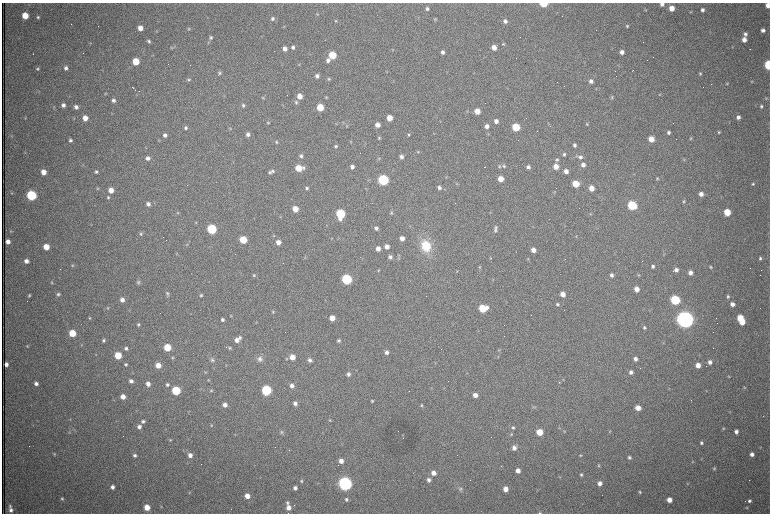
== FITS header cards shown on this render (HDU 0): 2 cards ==
NAXIS1  =                 1536 /fastest changing axis
NAXIS2  =                 1023 /next to fastest changing axis

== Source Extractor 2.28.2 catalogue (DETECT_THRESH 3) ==
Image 1536 x 1023 px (HDU 0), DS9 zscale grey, zoomed out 1/2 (1 PNG px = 2 x 2 image px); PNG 772 x 516 px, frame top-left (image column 1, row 1022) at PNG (2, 3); no overlay
Background 1070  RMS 17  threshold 49.5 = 3 sigma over >= 5 px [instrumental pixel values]
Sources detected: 411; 73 cannot appear on this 1/2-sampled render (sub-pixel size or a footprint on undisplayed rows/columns) and are not listed; the other 338 listed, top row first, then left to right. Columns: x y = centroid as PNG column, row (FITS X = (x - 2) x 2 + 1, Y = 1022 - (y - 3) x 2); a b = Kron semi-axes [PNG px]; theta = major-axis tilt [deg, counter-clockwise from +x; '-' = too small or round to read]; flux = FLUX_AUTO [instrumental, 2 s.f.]
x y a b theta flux
544 4 5 3 - 1.3e+05
662 4 5 4 - 1.2e+04
768 5 4 4 - 2.7e+04
672 8 5 5 - 3.5e+04
427 9 5 4 - 7.0e+03
645 10 4 3 - 2.9e+03
702 10 4 4 - 9.9e+03
691 12 4 3 - 3.0e+03
317 14 4 4 - 3.1e+03
25 15 4 4 - 6.7e+04
38 17 4 4 - 5.3e+03
272 19 4 4 - 8.1e+03
435 19 4 3 - 3.2e+03
336 21 4 3 - 3.1e+03
505 21 4 4 - 1.1e+04
627 26 4 3 - 4.1e+03
284 27 4 3 - 2.4e+03
140 28 4 4 - 3.2e+04
189 29 4 4 - 4.2e+03
763 30 5 4 - 1.3e+04
156 31 3 3 - 1.9e+03
745 34 5 4 - 1.0e+04
211 38 5 5 - 7.0e+03
744 40 5 4 - 2.4e+04
149 41 4 4 - 6.5e+03
90 43 3 3 - 2.4e+03
503 44 4 4 - 3.5e+03
171 47 5 3 - 4.2e+03
293 47 4 4 - 9.5e+03
494 47 4 4 - 2.9e+04
732 47 4 3 - 2.5e+03
285 49 4 4 - 1.8e+04
392 50 4 2 - 2.1e+03
442 52 4 4 - 1.3e+04
622 52 4 4 - 1.7e+04
33 54 2 1 - 6.0e+03
332 55 5 4 - 1.2e+05
328 60 5 4 - 1.5e+04
136 61 5 4 - 8.9e+04
299 64 4 3 - 2.8e+03
190 65 2 1 - 9.9e+04
768 65 5 3 - 2.4e+05
66 68 4 4 - 1.1e+04
38 69 4 4 - 5.3e+03
633 70 2 1 - 2.5e+03
386 72 3 2 - 1.7e+03
219 73 5 4 - 6.0e+03
700 73 4 4 - 4.8e+03
317 76 4 4 - 1.0e+04
329 79 4 4 - 4.1e+03
189 80 4 4 - 4.6e+03
591 81 5 5 - 1.4e+04
752 81 4 3 - 2.7e+03
727 84 4 3 - 3.0e+03
133 88 3 1 - 4.3e+03
135 89 2 1 - 2.9e+03
105 94 4 4 - 3.7e+03
659 94 3 3 - 2.5e+03
300 96 5 4 - 3.3e+04
326 97 4 3 - 3.5e+03
612 97 5 4 - 4.1e+03
263 98 4 4 - 3.7e+03
766 98 3 3 - 2.6e+03
113 100 5 4 - 1.1e+04
296 102 5 4 - 6.5e+03
63 105 4 4 - 1.4e+04
243 105 4 4 - 6.7e+03
761 106 5 4 - 6.6e+03
76 107 4 4 - 1.2e+04
320 107 5 4 - 9.4e+04
467 111 3 3 - 2.4e+03
477 111 4 4 - 4.3e+04
112 113 3 3 - 2.6e+03
738 117 4 4 - 1.3e+04
25 118 3 3 - 2.1e+03
85 118 4 4 - 3.1e+04
389 118 4 4 - 4.4e+04
496 121 4 4 - 1.7e+04
268 123 4 3 - 3.3e+03
343 123 5 3 - 4.0e+03
587 124 3 3 - 3.2e+03
347 125 5 4 - 3.9e+03
377 125 4 4 - 2.4e+04
487 126 5 4 - 1.6e+04
516 127 5 4 - 1.4e+05
186 128 4 4 - 7.5e+03
230 128 4 3 - 2.8e+03
537 131 2 1 - 1.7e+03
668 132 4 3 - 7.0e+03
719 132 4 4 - 4.3e+03
433 133 4 2 - 1.8e+03
248 134 4 4 - 1.1e+04
408 134 4 3 - 4.2e+03
488 134 4 3 - 2.4e+03
165 135 4 4 - 1.2e+04
12 136 5 3 - 2.6e+03
379 138 4 3 - 4.2e+03
691 138 4 3 - 3.2e+03
651 139 4 4 - 4.4e+04
70 140 4 4 - 7.5e+03
350 141 4 3 - 2.4e+03
276 142 2 2 - 8.2e+03
574 145 4 4 - 1.0e+04
336 146 4 4 - 6.2e+03
418 151 4 4 - 3.7e+03
25 152 4 2 - 1.9e+03
564 154 4 3 - 6.5e+03
301 156 4 4 - 8.6e+03
401 157 4 4 - 1.2e+04
580 157 6 5 - 1.0e+04
148 158 4 4 - 1.2e+04
379 158 4 4 - 3.7e+03
684 159 4 4 - 3.9e+03
557 160 5 5 - 5.9e+03
82 165 4 2 - 2.2e+03
583 165 5 4 - 1.5e+04
499 166 6 5 - 6.4e+03
504 166 4 4 - 5.1e+03
352 167 4 4 - 1.4e+04
484 167 2 1 - 2.6e+03
528 167 4 4 - 9.7e+03
556 167 5 4 - 3.2e+04
298 168 5 4 - 6.8e+04
304 168 5 4 - 6.9e+03
272 171 5 4 - 6.1e+03
566 171 4 4 - 1.9e+04
43 172 4 4 - 3.6e+04
96 172 4 4 - 7.0e+03
269 173 5 4 - 5.9e+03
446 177 4 3 - 3.0e+03
657 178 4 3 - 3.3e+03
500 179 4 4 - 4.3e+04
383 180 5 5 - 4.8e+05
457 184 4 3 - 2.4e+03
576 184 5 4 - 8.5e+04
753 184 4 4 - 5.3e+03
98 188 4 4 - 3.7e+03
307 188 4 4 - 7.1e+03
439 188 5 4 - 1.0e+04
591 188 4 4 - 3.5e+04
111 190 5 5 - 3.5e+04
554 192 4 3 - 2.9e+03
12 193 4 3 - 2.8e+03
701 194 4 4 - 2.0e+04
31 195 5 5 - 3.7e+05
108 197 5 5 - 6.2e+03
684 201 4 4 - 4.3e+03
154 203 3 2 - 1.6e+03
148 204 5 4 - 1.3e+04
632 205 5 5 - 2.6e+05
295 209 5 4 - 4.7e+04
727 212 4 4 - 8.3e+04
177 213 5 4 - 3.5e+03
391 213 4 4 - 3.9e+03
340 214 6 5 - 2.8e+05
590 214 3 3 - 2.2e+03
196 222 3 3 - 2.4e+03
410 226 4 3 - 2.8e+03
533 226 3 2 - 1.7e+03
376 228 4 4 - 8.9e+03
496 228 5 4 - 5.7e+03
212 229 5 5 - 2.9e+05
495 230 6 5 - 6.9e+03
11 231 4 3 - 3.3e+03
141 234 5 4 - 5.6e+03
274 236 4 3 - 2.8e+03
576 236 3 2 - 1.7e+03
332 238 4 3 - 2.2e+03
402 238 4 4 - 2.5e+04
243 240 5 4 - 1.1e+05
8 241 4 4 - 1.9e+04
278 242 4 4 - 2.4e+04
187 244 4 3 - 2.7e+03
426 246 13 10 -66 1.1e+05
46 247 4 4 - 5.2e+04
387 247 4 4 - 2.3e+04
378 249 5 4 - 2.0e+04
533 250 4 4 - 2.4e+04
177 254 4 3 - 2.8e+03
305 257 3 3 - 2.0e+03
390 257 4 4 - 1.1e+04
398 258 4 3 - 2.9e+03
490 258 4 3 - 2.1e+03
760 258 4 4 - 6.4e+03
528 259 3 3 - 2.3e+03
26 261 4 4 - 1.7e+04
72 265 4 4 - 4.5e+03
653 266 4 4 - 7.8e+03
479 267 4 4 - 3.2e+03
710 267 3 3 - 4.2e+03
378 270 3 3 - 2.7e+03
676 270 4 4 - 1.4e+04
457 271 3 3 - 2.2e+03
690 273 4 4 - 1.6e+04
254 275 4 3 - 4.1e+03
611 275 4 4 - 1.0e+04
639 275 4 3 - 3.2e+03
347 279 5 5 - 4.4e+05
493 279 3 3 - 2.4e+03
52 282 4 4 - 3.7e+03
138 282 6 5 - 6.8e+03
637 289 4 4 - 3.0e+04
58 294 5 4 - 6.7e+03
167 294 9 3 -89 6.7e+03
563 294 5 4 - 2.7e+04
29 295 4 3 - 4.8e+03
201 295 4 4 - 4.9e+03
728 296 4 4 - 5.8e+03
122 300 4 4 - 1.8e+04
675 300 5 5 - 2.7e+05
558 304 5 4 - 6.1e+03
732 304 4 4 - 1.7e+04
108 308 4 4 - 3.8e+03
483 308 6 5 - 1.2e+05
273 312 4 3 - 3.7e+03
231 316 3 3 - 3.0e+03
90 318 4 4 - 4.2e+03
332 318 4 4 - 3.8e+04
740 318 5 4 - 6.8e+04
685 319 6 6 - 3.6e+06
222 320 4 4 - 7.8e+03
742 322 4 4 - 5.3e+04
138 324 4 4 - 4.8e+03
644 327 4 3 - 5.1e+03
72 333 5 4 - 8.4e+04
240 338 5 4 - 6.6e+03
103 340 4 4 - 6.7e+03
237 340 5 5 - 1.9e+04
339 340 4 4 - 5.7e+03
663 343 3 2 - 2.1e+03
81 345 3 2 - 2.0e+03
27 346 4 3 - 3.3e+03
167 347 5 4 - 9.3e+04
126 348 4 4 - 8.7e+03
230 348 4 4 - 4.8e+03
499 350 3 3 - 2.5e+03
386 352 5 4 - 1.2e+04
96 355 3 3 - 1.7e+03
118 355 5 4 - 9.5e+04
292 357 5 4 - 3.8e+04
497 357 4 3 - 2.5e+03
173 358 4 4 - 3.8e+03
260 359 8 7 - 1.4e+04
286 359 5 3 - 3.1e+03
635 359 4 4 - 1.3e+04
212 360 6 5 - 7.6e+03
310 360 4 4 - 1.2e+04
710 362 4 4 - 1.3e+04
435 363 4 3 - 2.8e+03
6 364 4 3 - 1.4e+04
126 364 4 4 - 5.2e+03
158 365 4 4 - 3.9e+04
225 365 3 3 - 1.6e+03
698 365 4 4 - 3.1e+04
205 372 4 3 - 2.8e+03
631 372 5 4 - 1.2e+04
348 374 4 4 - 8.5e+03
729 376 4 3 - 2.4e+03
563 379 4 3 - 2.7e+03
208 380 4 3 - 2.6e+03
131 381 5 4 - 1.4e+04
559 382 3 3 - 2.3e+03
36 384 4 4 - 1.2e+04
148 384 4 4 - 1.9e+04
167 384 4 4 - 7.4e+03
292 386 4 4 - 1.4e+04
744 388 4 4 - 3.6e+03
176 390 5 5 - 2.0e+05
211 390 4 4 - 3.8e+03
266 390 5 5 - 3.6e+05
706 390 4 3 - 2.3e+03
475 395 4 4 - 2.3e+04
123 397 5 4 - 2.7e+04
372 401 3 3 - 4.2e+03
295 403 5 4 - 1.3e+04
225 405 4 4 - 2.0e+04
421 405 4 3 - 3.6e+03
638 408 5 4 - 3.1e+04
70 419 3 2 - 1.6e+03
330 420 4 3 - 3.2e+03
143 421 5 5 - 9.2e+03
211 425 4 4 - 3.2e+03
139 427 5 5 - 1.4e+04
559 427 3 2 - 1.7e+03
513 428 4 4 - 4.8e+03
723 428 4 4 - 3.9e+03
564 431 4 3 - 2.9e+03
610 431 4 3 - 2.2e+03
69 432 5 3 - 3.0e+03
282 432 6 5 - 5.8e+03
539 432 4 4 - 6.9e+04
736 432 4 4 - 1.3e+04
511 434 4 3 - 2.9e+03
235 435 3 3 - 2.0e+03
170 440 4 3 - 3.4e+03
701 443 4 4 - 6.9e+03
514 448 5 4 - 1.6e+04
760 448 4 3 - 2.7e+03
54 454 5 3 - 3.6e+03
752 454 4 4 - 1.5e+04
135 455 4 4 - 8.2e+03
190 455 5 5 - 1.9e+04
581 455 4 4 - 4.0e+03
629 457 4 4 - 6.9e+03
702 459 3 3 - 2.1e+03
341 461 4 4 - 2.0e+04
692 462 5 3 - 2.9e+03
501 466 2 1 - 1.0e+03
599 466 4 3 - 3.6e+03
714 468 4 3 - 3.7e+03
518 471 4 4 - 2.4e+04
433 473 5 5 - 2.5e+04
581 475 4 4 - 6.1e+03
559 477 4 3 - 2.3e+03
429 480 5 5 - 1.3e+04
301 481 5 4 - 5.4e+03
600 483 4 4 - 1.8e+04
687 483 4 3 - 2.2e+03
345 484 5 5 - 1.5e+06
112 487 4 4 - 1.3e+04
295 488 4 4 - 1.2e+04
460 489 6 5 - 8.5e+03
505 489 4 4 - 2.8e+04
189 492 4 3 - 2.7e+03
640 492 4 3 - 4.3e+03
247 496 5 4 - 3.1e+04
62 499 4 4 - 5.5e+03
346 499 4 4 - 7.5e+03
669 500 4 4 - 2.8e+04
749 501 4 4 - 7.7e+03
287 503 5 4 - 6.7e+03
10 506 5 5 - 6.4e+03
161 506 3 3 - 2.2e+03
147 507 5 4 - 4.8e+04
288 508 5 5 - 2.3e+04
746 508 4 3 - 3.3e+03
11 510 6 5 - 1.4e+04
540 513 5 3 - 4.3e+03
At the frame edge (FLAGS 8, measured only in part): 5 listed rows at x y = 544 4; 662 4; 768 5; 768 65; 540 513
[73 sub-pixel or undisplayed-footprint detections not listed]